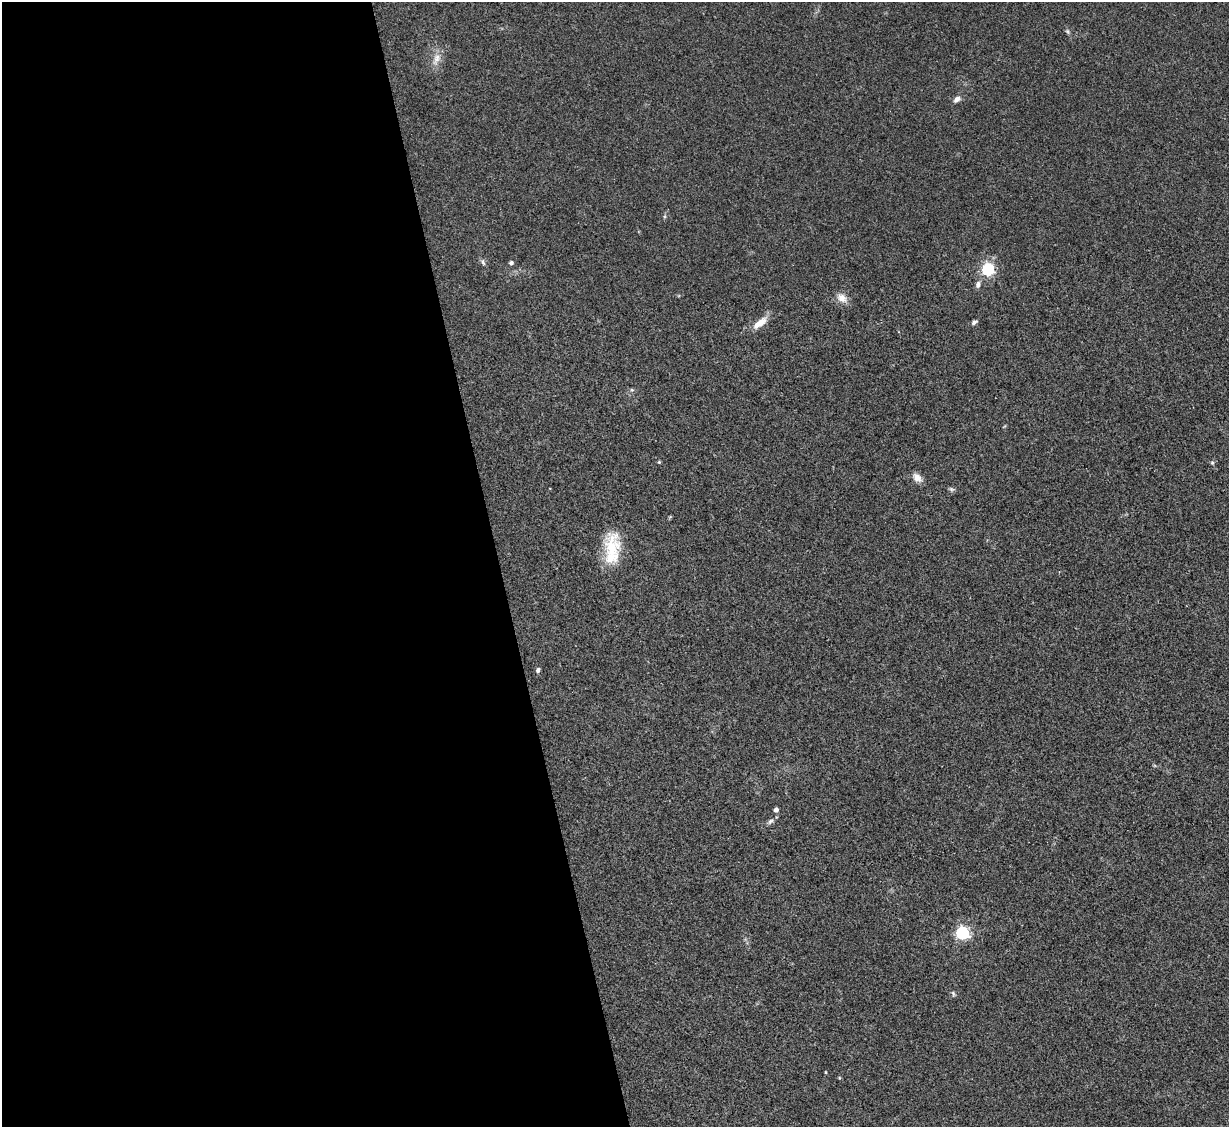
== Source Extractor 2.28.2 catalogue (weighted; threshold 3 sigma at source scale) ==
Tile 9 of 4 x 4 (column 1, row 3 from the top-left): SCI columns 1-1227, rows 1377-2501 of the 4909 x 4890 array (HDU 1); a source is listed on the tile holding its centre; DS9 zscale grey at full resolution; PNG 1231 x 1129 px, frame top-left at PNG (2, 2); no overlay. Shown black and unused: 41% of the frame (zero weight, under 2 of 3 exposures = <1% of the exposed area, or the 3 px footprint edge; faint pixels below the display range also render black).
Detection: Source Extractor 2.28.2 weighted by HDU 2 'WHT'; one run over the whole footprint, this tile lists its part. Background 0.0784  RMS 0.0093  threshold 0.0417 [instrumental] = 3 sigma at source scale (4.5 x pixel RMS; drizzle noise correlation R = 1.50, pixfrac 1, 0.05/0.05 arcsec/px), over >= 5 px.
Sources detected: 22; all 22 listed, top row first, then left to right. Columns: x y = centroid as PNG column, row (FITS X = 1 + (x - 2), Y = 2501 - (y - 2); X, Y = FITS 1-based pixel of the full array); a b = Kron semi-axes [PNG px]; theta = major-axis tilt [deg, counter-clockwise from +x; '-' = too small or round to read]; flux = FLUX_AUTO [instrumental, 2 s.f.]
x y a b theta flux
1067 31 6 4 -45 1.5
436 59 20 9 65 8.6
957 99 11 7 33 4
483 262 9 5 -71 2.2
511 263 4 4 - 2.6
988 269 5 5 - 130
978 284 9 6 71 3.3
842 298 16 10 -34 7.6
974 322 8 4 34 2.3
760 323 21 8 37 11
632 390 5 4 - 1.3
659 462 3 3 - 1.1
1212 463 6 5 - 1.4
917 478 14 9 -43 5.9
951 489 8 5 -24 1.8
612 548 42 18 87 38
538 670 7 5 72 2.1
776 810 4 4 - 4.3
770 821 9 5 44 2.5
962 933 6 5 - 170
953 993 8 4 -64 1.5
826 1072 4 3 - 0.81